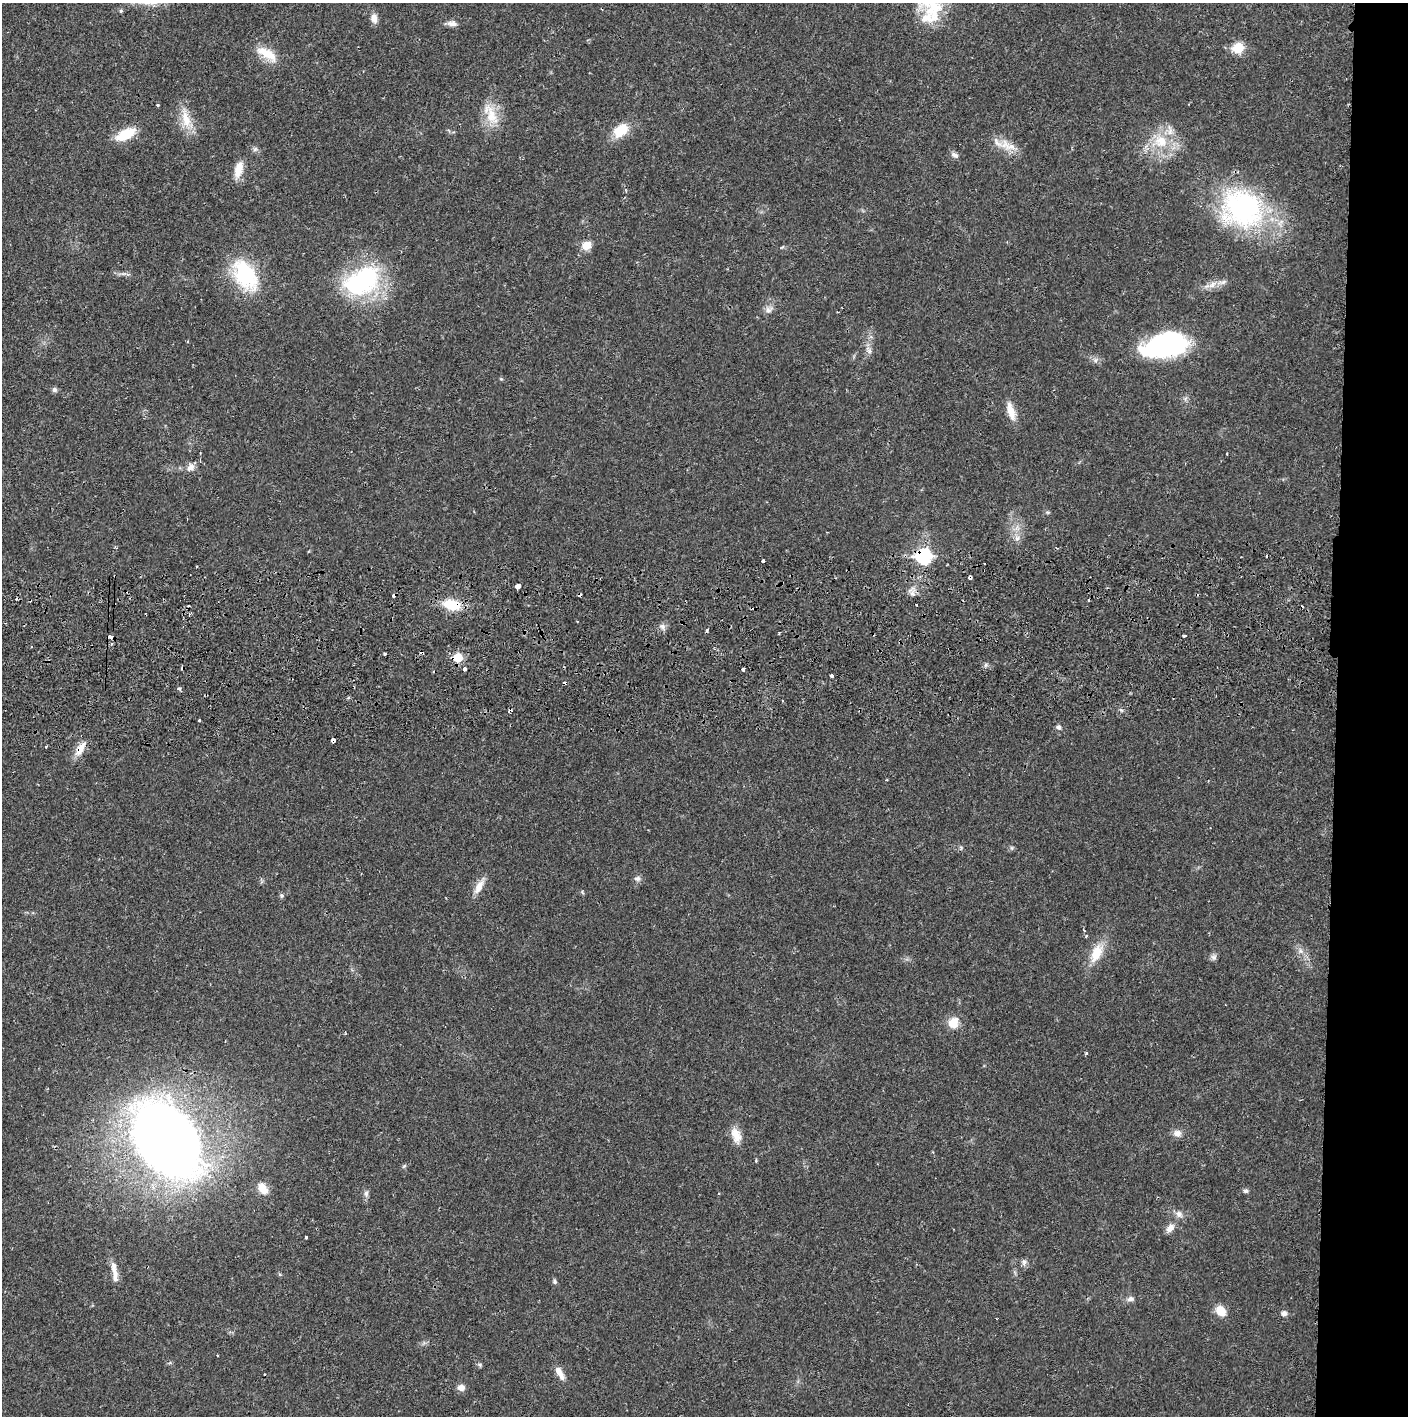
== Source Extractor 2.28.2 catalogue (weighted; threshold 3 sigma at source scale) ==
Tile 6 of 3 x 3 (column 3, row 2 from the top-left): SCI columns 2817-4222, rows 1487-2900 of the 4263 x 4373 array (HDU 1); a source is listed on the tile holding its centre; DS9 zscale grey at full resolution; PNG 1410 x 1418 px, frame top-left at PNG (2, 3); no overlay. Shown black and unused: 5% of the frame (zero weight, under 2 of 3 exposures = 3% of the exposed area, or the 3 px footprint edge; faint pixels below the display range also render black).
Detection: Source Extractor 2.28.2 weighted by HDU 2 'WHT'; one run over the whole footprint, this tile lists its part. Background 0.0216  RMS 0.0035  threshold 0.0157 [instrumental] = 3 sigma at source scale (4.5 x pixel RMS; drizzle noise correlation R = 1.50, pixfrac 1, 0.05/0.05 arcsec/px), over >= 5 px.
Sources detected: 98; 12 cosmic-ray / hot-pixel residue — not listed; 3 inside a brighter listed object's ellipse — not listed separately; the other 83 listed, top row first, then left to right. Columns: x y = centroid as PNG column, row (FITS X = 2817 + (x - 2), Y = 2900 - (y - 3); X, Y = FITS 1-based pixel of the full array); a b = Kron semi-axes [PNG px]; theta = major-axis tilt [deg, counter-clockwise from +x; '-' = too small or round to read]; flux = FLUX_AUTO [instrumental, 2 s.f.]
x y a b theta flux
933 9 35 22 62 16
121 11 5 4 - 0.56
374 18 11 8 -81 2.2
452 23 13 7 -5 1.8
1238 48 6 6 - 17
267 54 30 12 -31 6.8
158 105 3 3 - 0.4
491 114 36 14 -63 8.4
186 118 31 11 -79 6.8
621 130 20 13 42 7.7
125 134 23 10 27 9.1
1161 141 20 18 -9 11
1010 146 21 10 -4 4.3
255 149 7 6 - 0.82
954 155 10 6 -27 1.3
239 169 21 9 74 5
1242 208 56 47 -25 60
586 245 11 9 37 4.1
245 275 39 23 -59 25
362 281 43 28 30 45
1212 285 14 8 32 2.6
768 310 11 9 18 1.7
1165 345 43 21 11 57
869 350 12 6 -58 1.5
501 379 4 4 - 0.37
54 390 7 7 - 0.85
1011 411 25 9 -73 4.5
1227 454 3 2 - 0.28
190 467 12 10 65 2.1
1048 512 7 4 0 0.48
1017 538 8 6 45 1.4
924 556 8 7 - 55
1267 556 3 2 - 0.5
763 561 4 3 - 1.5
518 586 4 4 - 8.3
917 604 3 3 - 0.57
452 605 21 12 -10 9.2
662 626 6 6 - 1.1
707 630 5 3 - 0.49
1184 635 3 3 - 1.4
110 637 5 3 - 5
111 644 4 4 - 0.59
384 654 3 3 - 1.7
458 658 6 6 - 12
986 665 6 4 70 0.61
465 669 4 3 - 1.2
743 669 3 3 - 2
831 675 4 3 - 1.3
179 689 5 5 - 0.69
199 720 3 2 - 0.38
1058 727 7 6 - 0.9
333 740 4 3 - 2.3
46 746 3 3 - 0.36
80 749 21 8 56 4.1
637 879 9 7 19 1.1
479 886 21 8 61 3.6
281 896 6 5 - 0.63
1084 930 5 4 - 0.48
1096 953 27 13 66 7.7
1214 957 8 8 - 1.1
953 1023 14 12 64 4.9
1086 1053 4 4 - 0.42
1177 1133 11 9 -7 2.1
736 1135 21 11 -72 4.4
167 1140 55 35 -56 570
756 1161 5 3 - 0.37
404 1166 7 4 45 0.52
263 1188 14 9 -55 4.8
1245 1191 6 6 - 0.73
366 1193 8 6 89 1.1
1179 1214 10 9 - 1.8
1170 1228 12 8 49 2.3
306 1237 3 3 - 0.45
1024 1262 8 8 - 1.2
114 1269 22 7 -78 3.1
555 1281 6 5 - 0.72
1131 1299 10 7 16 1.3
1221 1311 11 8 -51 5.6
1284 1313 7 6 - 1.3
217 1355 3 2 - 0.25
480 1365 6 4 -47 0.57
560 1373 19 7 -61 3
461 1388 9 8 - 2
Overlapping masked pixels (flux is a lower limit): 6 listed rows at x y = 924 556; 452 605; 110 637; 458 658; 333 740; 80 749
Isophote crosses this tile's border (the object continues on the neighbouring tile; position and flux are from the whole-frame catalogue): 1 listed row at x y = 933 9